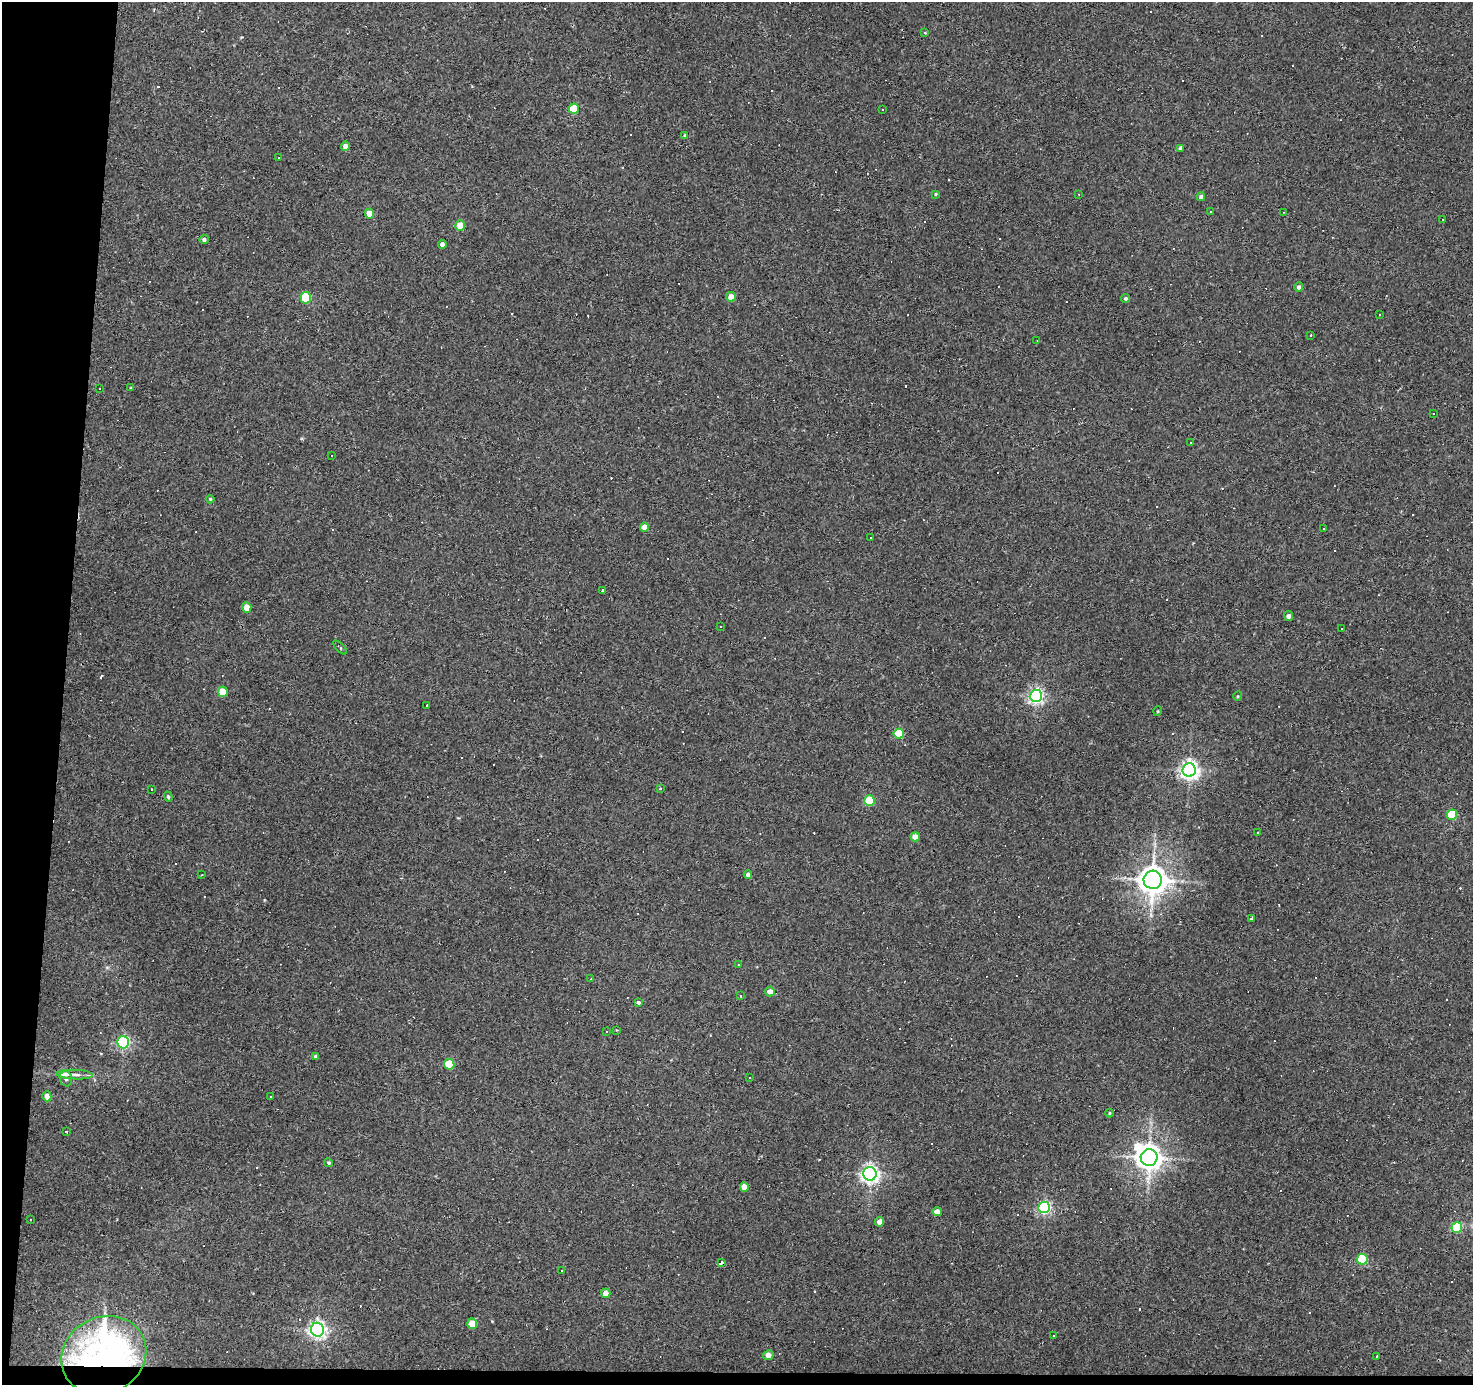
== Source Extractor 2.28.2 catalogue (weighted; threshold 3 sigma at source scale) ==
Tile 7 of 3 x 3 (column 1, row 3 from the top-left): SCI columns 1-1471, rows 190-1572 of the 4413 x 4438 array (HDU 1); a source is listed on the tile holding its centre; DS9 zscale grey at full resolution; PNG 1475 x 1387 px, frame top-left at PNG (2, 2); each listed source drawn as its Kron ellipse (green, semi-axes under 4 px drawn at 4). Shown black and unused: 5% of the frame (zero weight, under 2 of 3 exposures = <1% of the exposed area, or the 3 px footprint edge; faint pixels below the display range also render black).
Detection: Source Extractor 2.28.2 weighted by HDU 2 'WHT'; one run over the whole footprint, this tile lists its part. Background 0.0775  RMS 0.0053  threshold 0.0238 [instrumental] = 3 sigma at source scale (4.5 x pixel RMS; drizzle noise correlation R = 1.50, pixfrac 1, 0.05/0.05 arcsec/px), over >= 5 px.
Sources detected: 152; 1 inside a brighter object's white glare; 57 cosmic-ray / hot-pixel residue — neither listed nor drawn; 1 inside a brighter listed object's ellipse — not listed separately; the other 93 listed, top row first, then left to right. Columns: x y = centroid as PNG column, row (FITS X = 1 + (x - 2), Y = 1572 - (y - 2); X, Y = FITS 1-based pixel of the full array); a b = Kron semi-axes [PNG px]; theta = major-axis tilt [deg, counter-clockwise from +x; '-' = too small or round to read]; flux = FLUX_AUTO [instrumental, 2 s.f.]
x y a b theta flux
925 32 4 4 - 0.62
574 109 5 5 - 15
883 109 3 2 - 0.35
684 135 4 3 - 0.69
345 146 4 4 - 3.5
1181 148 4 3 - 1.5
278 157 2 2 - 0.67
936 194 4 3 - 0.51
1079 194 3 2 - 0.34
1201 197 4 4 - 1.5
1210 211 3 2 - 0.51
1284 212 3 2 - 0.35
369 214 5 4 - 8.6
1443 220 3 3 - 1.3
460 226 5 4 - 9.8
204 239 4 4 - 1.3
442 244 4 4 - 2.2
1299 287 4 4 - 1.5
731 297 5 4 - 5.4
306 298 6 5 - 28
1126 298 4 4 - 0.9
1379 315 3 3 - 3.2
1311 335 3 2 - 0.41
1037 340 3 2 - 0.3
100 388 3 2 - 0.59
131 388 3 3 - 0.48
1433 414 2 2 - 0.36
1190 443 2 2 - 0.4
331 455 2 2 - 0.38
210 499 4 4 - 0.72
644 527 4 4 - 5
1324 528 3 3 - 1.9
870 538 3 2 - 0.49
603 590 3 3 - 8.9
247 607 5 4 - 6.3
1288 616 5 4 - 1.7
720 626 3 2 - 0.49
1341 628 3 3 - 1.8
340 647 9 3 -46 0.71
223 692 5 4 - 11
1036 696 6 6 - 150
1238 696 5 3 - 0.43
427 705 3 3 - 0.6
1158 711 5 3 - 0.45
899 734 5 5 - 18
1189 770 7 6 - 230
151 789 3 3 - 1.6
660 789 3 2 - 0.49
168 797 5 4 - 0.69
869 801 5 5 - 24
1452 815 5 5 - 23
1257 833 3 2 - 0.39
915 837 4 4 - 4.9
202 875 3 2 - 0.55
748 875 4 4 - 1.6
1153 880 9 9 - 670
1251 918 3 3 - 1.4
738 965 2 2 - 0.45
591 979 3 2 - 0.36
770 991 5 5 - 3.1
741 996 4 2 - 0.39
638 1002 4 4 - 1.3
617 1030 3 3 - 0.43
606 1032 3 3 - 0.85
123 1042 6 5 - 89
316 1057 3 3 - 1
449 1064 5 5 - 17
75 1075 18 4 -3 2.8
750 1077 3 3 - 2.8
66 1079 8 6 -73 1.5
47 1096 5 4 - 3.2
270 1096 3 3 - 14
1109 1113 4 3 - 0.44
66 1132 3 3 - 3.5
1149 1157 8 8 - 480
329 1163 4 4 - 0.81
870 1174 7 6 - 220
744 1187 4 4 - 4.4
1044 1207 6 5 - 94
937 1212 5 4 - 4.5
30 1220 2 2 - 0.48
880 1222 4 4 - 4.2
1457 1227 5 5 - 25
1362 1259 5 5 - 33
721 1263 4 3 - 1.8
562 1270 3 3 - 0.81
606 1293 5 5 - 3.9
472 1323 5 4 - 9.7
317 1330 7 6 - 190
1054 1335 3 2 - 0.53
104 1355 43 38 28 220
768 1355 5 5 - 4
1377 1356 3 2 - 0.59
Overlapping masked pixels (flux is a lower limit): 1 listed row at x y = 104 1355